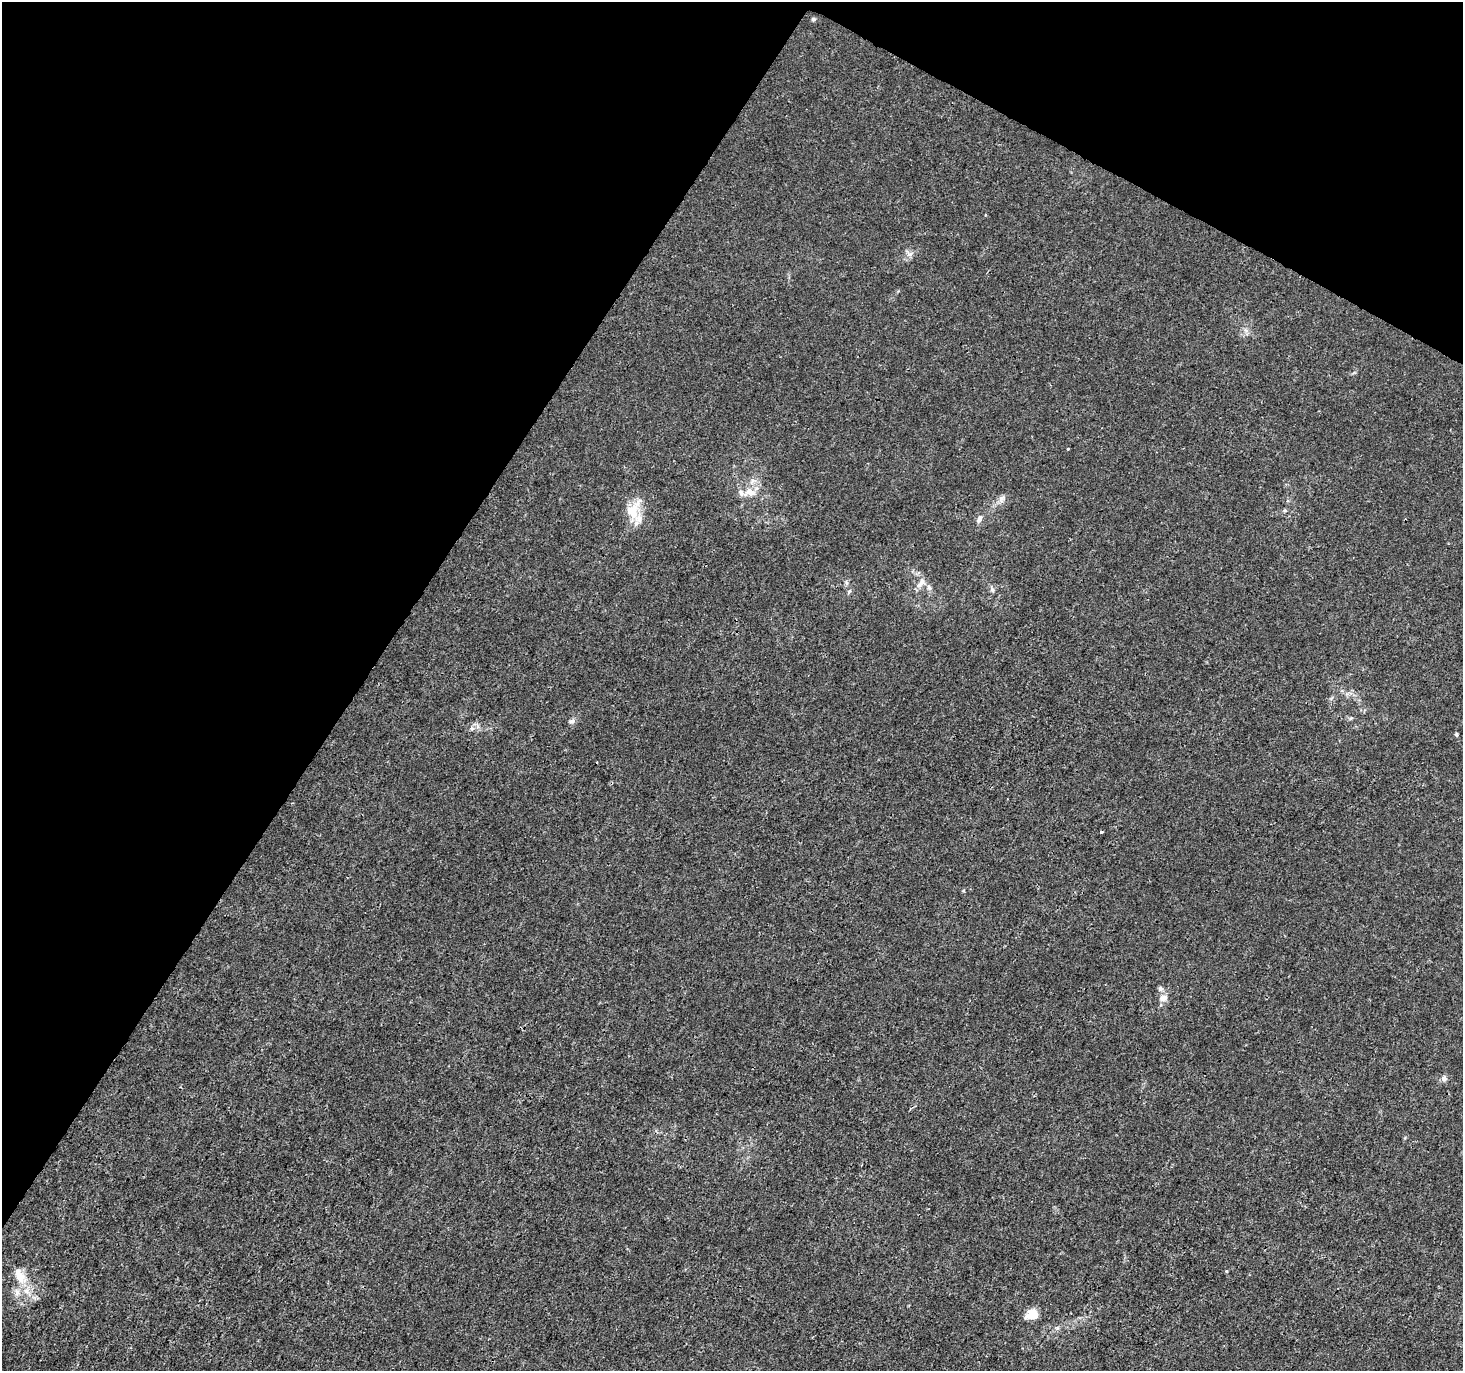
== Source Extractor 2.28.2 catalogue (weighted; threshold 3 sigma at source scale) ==
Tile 2 of 4 x 4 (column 2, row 1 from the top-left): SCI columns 1462-2922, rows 4302-5670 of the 5854 x 5930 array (HDU 1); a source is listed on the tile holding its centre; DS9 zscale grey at full resolution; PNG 1465 x 1373 px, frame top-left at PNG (2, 2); no overlay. Shown black and unused: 31% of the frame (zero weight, under 3 of 4 exposures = <1% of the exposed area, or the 3 px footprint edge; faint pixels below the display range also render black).
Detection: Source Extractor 2.28.2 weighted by HDU 2 'WHT'; one run over the whole footprint, this tile lists its part. Background 0.00142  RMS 0.0013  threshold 0.00607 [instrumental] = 3 sigma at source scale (4.5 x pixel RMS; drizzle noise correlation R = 1.50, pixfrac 1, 0.0396/0.0396 arcsec/px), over >= 5 px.
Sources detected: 26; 4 inside a brighter listed object's ellipse — not listed separately; the other 22 listed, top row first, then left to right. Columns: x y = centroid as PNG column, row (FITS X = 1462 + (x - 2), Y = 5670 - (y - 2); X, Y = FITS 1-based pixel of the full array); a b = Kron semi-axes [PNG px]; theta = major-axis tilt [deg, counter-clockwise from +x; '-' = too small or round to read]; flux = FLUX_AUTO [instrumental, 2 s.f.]
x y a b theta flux
813 19 5 5 - 0.22
910 254 8 6 28 0.49
1068 449 3 2 - 0.14
750 492 17 12 -7 1.8
1002 499 11 6 70 0.51
633 510 28 17 63 3.2
1285 510 5 5 - 0.19
979 519 11 6 64 0.59
921 583 17 8 47 0.94
929 588 8 6 -57 0.45
992 590 8 6 -72 0.37
849 591 5 4 - 0.19
572 721 10 6 25 0.38
472 728 6 5 - 0.31
1456 734 3 3 - 0.42
1101 832 3 3 - 0.2
1160 988 7 6 - 0.34
1163 998 12 8 29 0.78
1444 1078 8 7 - 0.45
1226 1271 4 3 - 0.12
20 1276 26 13 -62 2.6
1032 1314 14 11 25 1.7